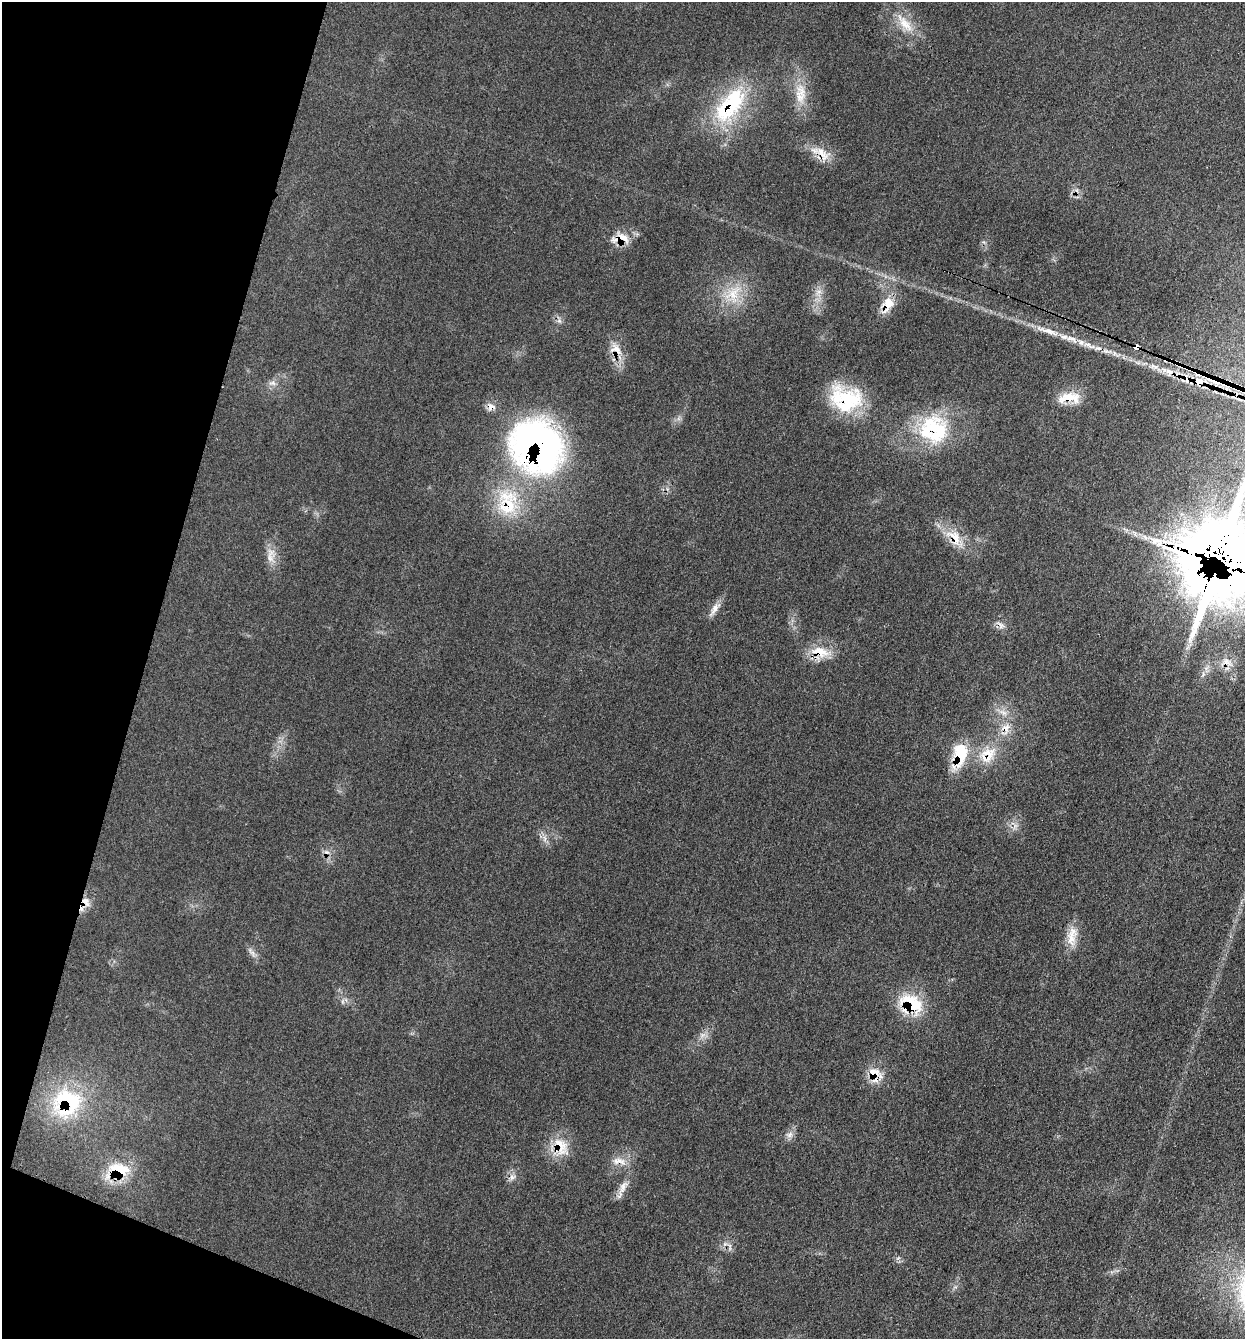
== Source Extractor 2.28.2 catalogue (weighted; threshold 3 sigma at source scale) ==
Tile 9 of 4 x 4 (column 1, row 3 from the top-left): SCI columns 267-1509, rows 1343-2679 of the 5375 x 5358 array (HDU 1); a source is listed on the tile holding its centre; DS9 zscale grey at full resolution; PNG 1247 x 1341 px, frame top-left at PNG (2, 2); no overlay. Shown black and unused: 14% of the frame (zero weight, under 3 of 4 exposures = <1% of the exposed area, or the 3 px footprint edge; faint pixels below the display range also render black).
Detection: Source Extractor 2.28.2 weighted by HDU 2 'WHT'; one run over the whole footprint, this tile lists its part. Background 0.0857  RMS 0.0065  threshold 0.029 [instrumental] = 3 sigma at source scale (4.5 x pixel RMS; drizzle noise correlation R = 1.50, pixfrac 1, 0.05/0.05 arcsec/px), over >= 5 px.
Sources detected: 64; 1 too faint to see at this stretch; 1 inside a brighter object's white glare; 3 cosmic-ray / hot-pixel residue — not listed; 8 inside a brighter listed object's ellipse — not listed separately; the other 51 listed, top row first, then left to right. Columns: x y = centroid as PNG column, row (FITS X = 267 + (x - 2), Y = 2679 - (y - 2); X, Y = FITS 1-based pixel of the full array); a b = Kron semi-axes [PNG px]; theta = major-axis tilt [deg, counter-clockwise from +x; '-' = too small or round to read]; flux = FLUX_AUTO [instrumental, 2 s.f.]
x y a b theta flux
905 23 35 12 -50 16
800 92 26 17 -84 16
732 104 57 28 59 65
821 152 30 11 -37 12
617 239 23 10 5 9.3
818 292 11 6 38 3.8
733 294 33 22 60 25
887 304 23 14 58 13
1047 331 42 8 -18 13
1088 345 14 6 -43 4.1
1136 347 4 4 - 54
616 349 22 15 -49 11
1114 353 7 4 -72 1.3
1154 366 16 6 -8 4.8
1169 372 12 11 - 6.3
1199 382 14 12 -25 13
272 383 12 8 7 3.5
1069 397 33 14 4 15
849 399 51 28 -17 48
491 407 11 11 - 4.3
934 429 41 38 -30 56
537 446 58 52 -57 270
507 503 43 33 -86 49
954 537 29 16 -51 17
1157 541 21 12 -23 14
270 555 26 11 -87 8.6
1221 555 55 45 -16 1200
714 609 24 7 57 5.6
1001 625 17 6 -36 3.3
820 652 30 13 -13 15
1227 662 19 9 -28 6.4
1005 729 24 14 66 13
987 753 30 15 12 19
960 754 31 19 83 28
1015 826 11 5 64 2.6
544 839 9 4 -82 2.5
86 902 16 9 -54 5.6
1071 938 25 14 87 12
252 953 19 6 -55 3.4
343 1002 7 4 -89 1.3
911 1004 30 23 -29 34
702 1035 11 8 45 3.9
873 1073 17 16 - 13
66 1103 44 41 46 63
790 1135 12 8 8 3.4
561 1147 29 22 -70 19
619 1161 22 11 -9 8.2
117 1170 38 21 13 28
512 1177 11 8 24 3.5
623 1187 24 9 61 7.1
730 1247 13 4 -89 1.9
Overlapping masked pixels (flux is a lower limit): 30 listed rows (the first 20) at x y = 732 104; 821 152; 617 239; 887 304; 1136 347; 616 349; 1169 372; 1199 382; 1069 397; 849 399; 491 407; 934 429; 537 446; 507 503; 954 537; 1221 555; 1001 625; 820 652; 1227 662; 1005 729
Isophote crosses this tile's border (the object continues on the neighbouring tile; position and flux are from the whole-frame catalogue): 1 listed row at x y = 1221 555